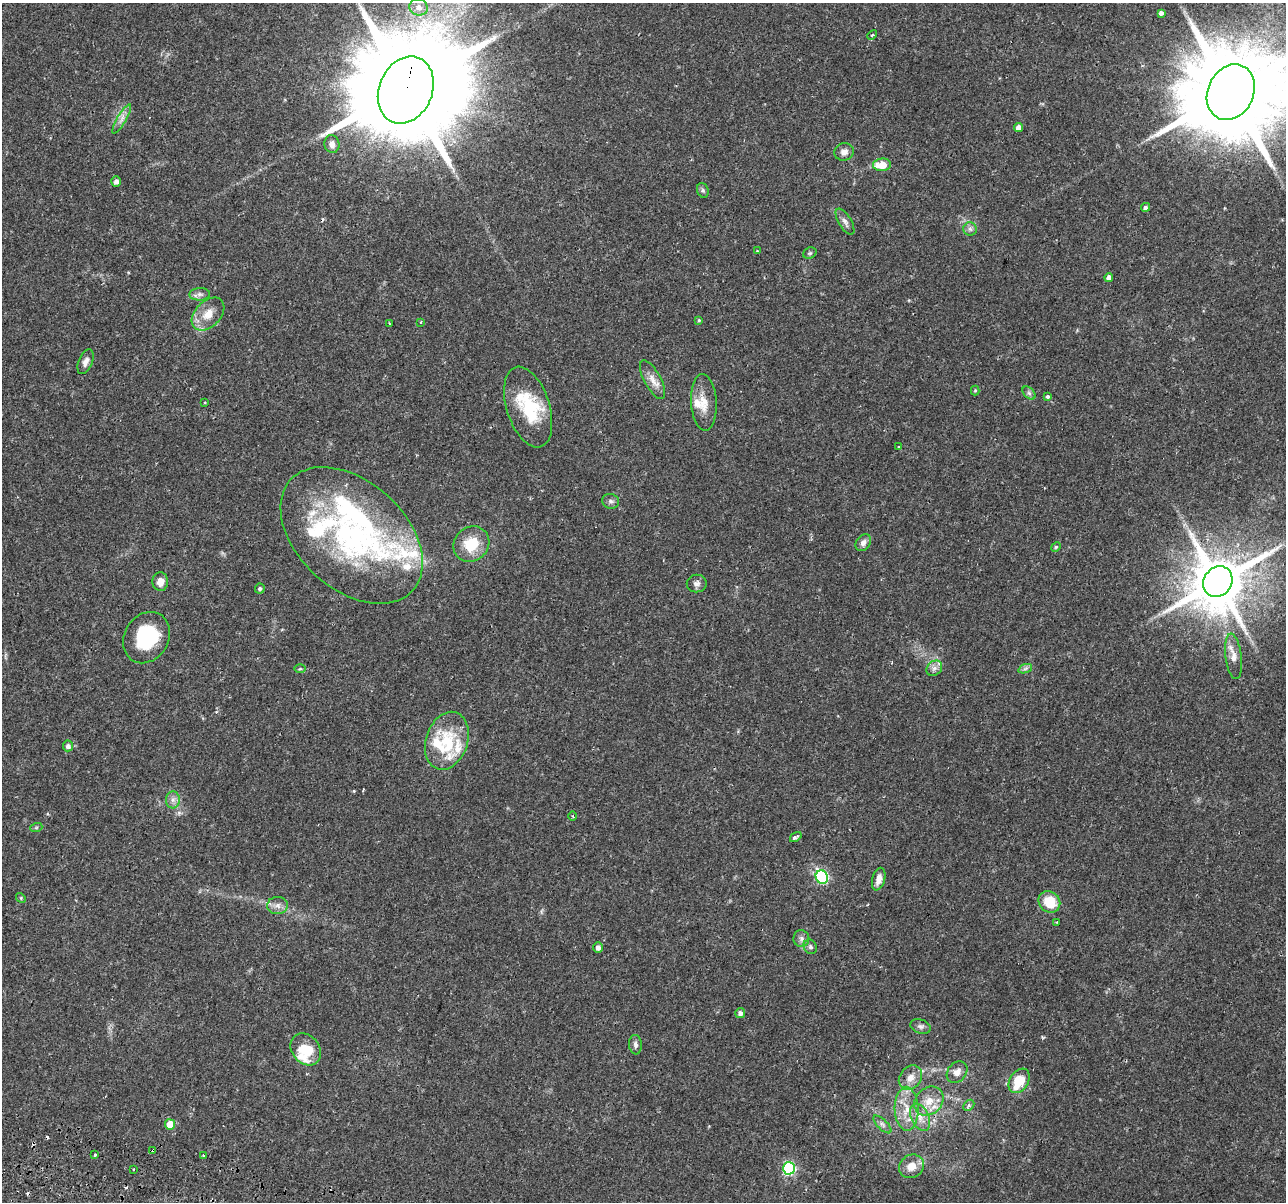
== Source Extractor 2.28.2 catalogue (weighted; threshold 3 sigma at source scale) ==
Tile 7 of 4 x 4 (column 3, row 2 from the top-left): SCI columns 2635-3918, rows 2694-3893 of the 5279 x 5444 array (HDU 1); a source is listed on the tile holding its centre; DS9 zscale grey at full resolution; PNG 1288 x 1204 px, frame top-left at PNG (2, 3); each listed source drawn as its Kron ellipse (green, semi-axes under 4 px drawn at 4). Shown black and unused: <1% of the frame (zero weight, under 2 of 3 exposures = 5% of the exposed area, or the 3 px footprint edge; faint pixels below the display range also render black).
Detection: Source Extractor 2.28.2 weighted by HDU 2 'WHT'; one run over the whole footprint, this tile lists its part. Background 0.0342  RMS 0.0034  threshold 0.0154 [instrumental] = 3 sigma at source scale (4.5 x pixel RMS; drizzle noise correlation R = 1.50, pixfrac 1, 0.0396/0.0396 arcsec/px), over >= 5 px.
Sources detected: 101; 1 inside a brighter object's white glare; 5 cosmic-ray / hot-pixel residue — neither listed nor drawn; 15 inside a brighter listed object's ellipse — not listed separately; the other 80 listed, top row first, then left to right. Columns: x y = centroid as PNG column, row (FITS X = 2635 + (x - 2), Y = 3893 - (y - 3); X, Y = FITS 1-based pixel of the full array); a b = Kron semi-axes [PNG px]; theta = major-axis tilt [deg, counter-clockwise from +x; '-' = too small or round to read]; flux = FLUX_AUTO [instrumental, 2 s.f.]
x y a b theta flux
419 7 9 8 - 2.4
1161 13 4 4 - 2.6
872 35 5 3 - 0.41
406 90 35 26 66 10000
1231 92 29 23 65 8100
122 119 16 4 59 1.9
1019 128 4 4 - 2.4
332 144 9 7 -76 1.8
844 152 10 8 18 1.9
882 165 9 6 6 6.7
116 181 5 5 - 1.4
703 190 7 5 -70 0.81
1145 207 4 4 - 0.8
845 222 14 6 -59 1.6
970 229 7 6 - 1
757 251 4 4 - 0.29
810 253 7 5 21 0.62
1109 277 4 4 - 1.5
200 294 10 6 2 1.2
208 314 19 13 46 5.2
699 320 4 3 - 0.36
389 323 3 2 - 0.29
421 323 3 3 - 0.62
86 362 13 6 68 1.8
653 380 21 8 -61 3.2
975 390 5 4 - 0.44
1029 393 8 5 -45 0.76
1047 396 3 3 - 1.3
205 402 3 2 - 0.36
704 402 28 13 -87 5.5
528 407 42 21 -72 18
898 446 3 3 - 0.68
611 501 8 7 - 1.1
352 535 83 54 -42 87
863 543 9 7 50 1.7
471 544 19 17 43 10
1056 547 5 4 - 0.44
160 582 9 8 - 2.6
1218 582 16 14 53 2400
697 583 10 8 8 1.5
260 589 5 4 - 0.72
146 638 27 22 59 19
1234 656 23 8 -83 3.2
934 668 8 7 - 1.4
300 669 6 4 1 0.4
1025 669 7 4 19 0.78
447 741 30 21 71 15
68 746 5 5 - 1.4
173 800 8 7 - 1.5
573 816 4 3 - 0.37
36 828 6 4 19 0.43
796 837 6 3 35 1.7
822 877 7 6 - 41
879 879 11 6 76 2.6
21 898 5 4 - 0.38
1049 902 11 10 - 9
278 905 10 8 3 2
1057 922 3 2 - 0.25
801 938 8 8 - 1.2
598 947 5 5 - 1.5
810 947 7 6 - 0.77
740 1013 5 5 - 1.2
920 1027 10 7 -18 1.2
635 1045 10 6 -84 1.1
306 1049 17 13 -52 11
957 1072 12 9 50 2.3
910 1078 13 10 52 3.1
1019 1081 13 9 56 11
929 1101 16 13 45 5.2
969 1105 6 4 46 0.67
907 1109 22 12 -88 6.4
920 1117 14 9 -65 3
170 1124 5 5 - 7.7
882 1124 11 5 -45 1.3
153 1150 3 3 - 0.86
95 1155 3 2 - 0.43
204 1155 3 3 - 0.91
911 1166 13 11 31 4.3
789 1168 6 6 - 47
134 1169 3 2 - 0.55
Overlapping masked pixels (flux is a lower limit): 3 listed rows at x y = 406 90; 1218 582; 153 1150
Isophote crosses this tile's border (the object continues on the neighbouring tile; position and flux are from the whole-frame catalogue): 2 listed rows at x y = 406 90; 1231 92